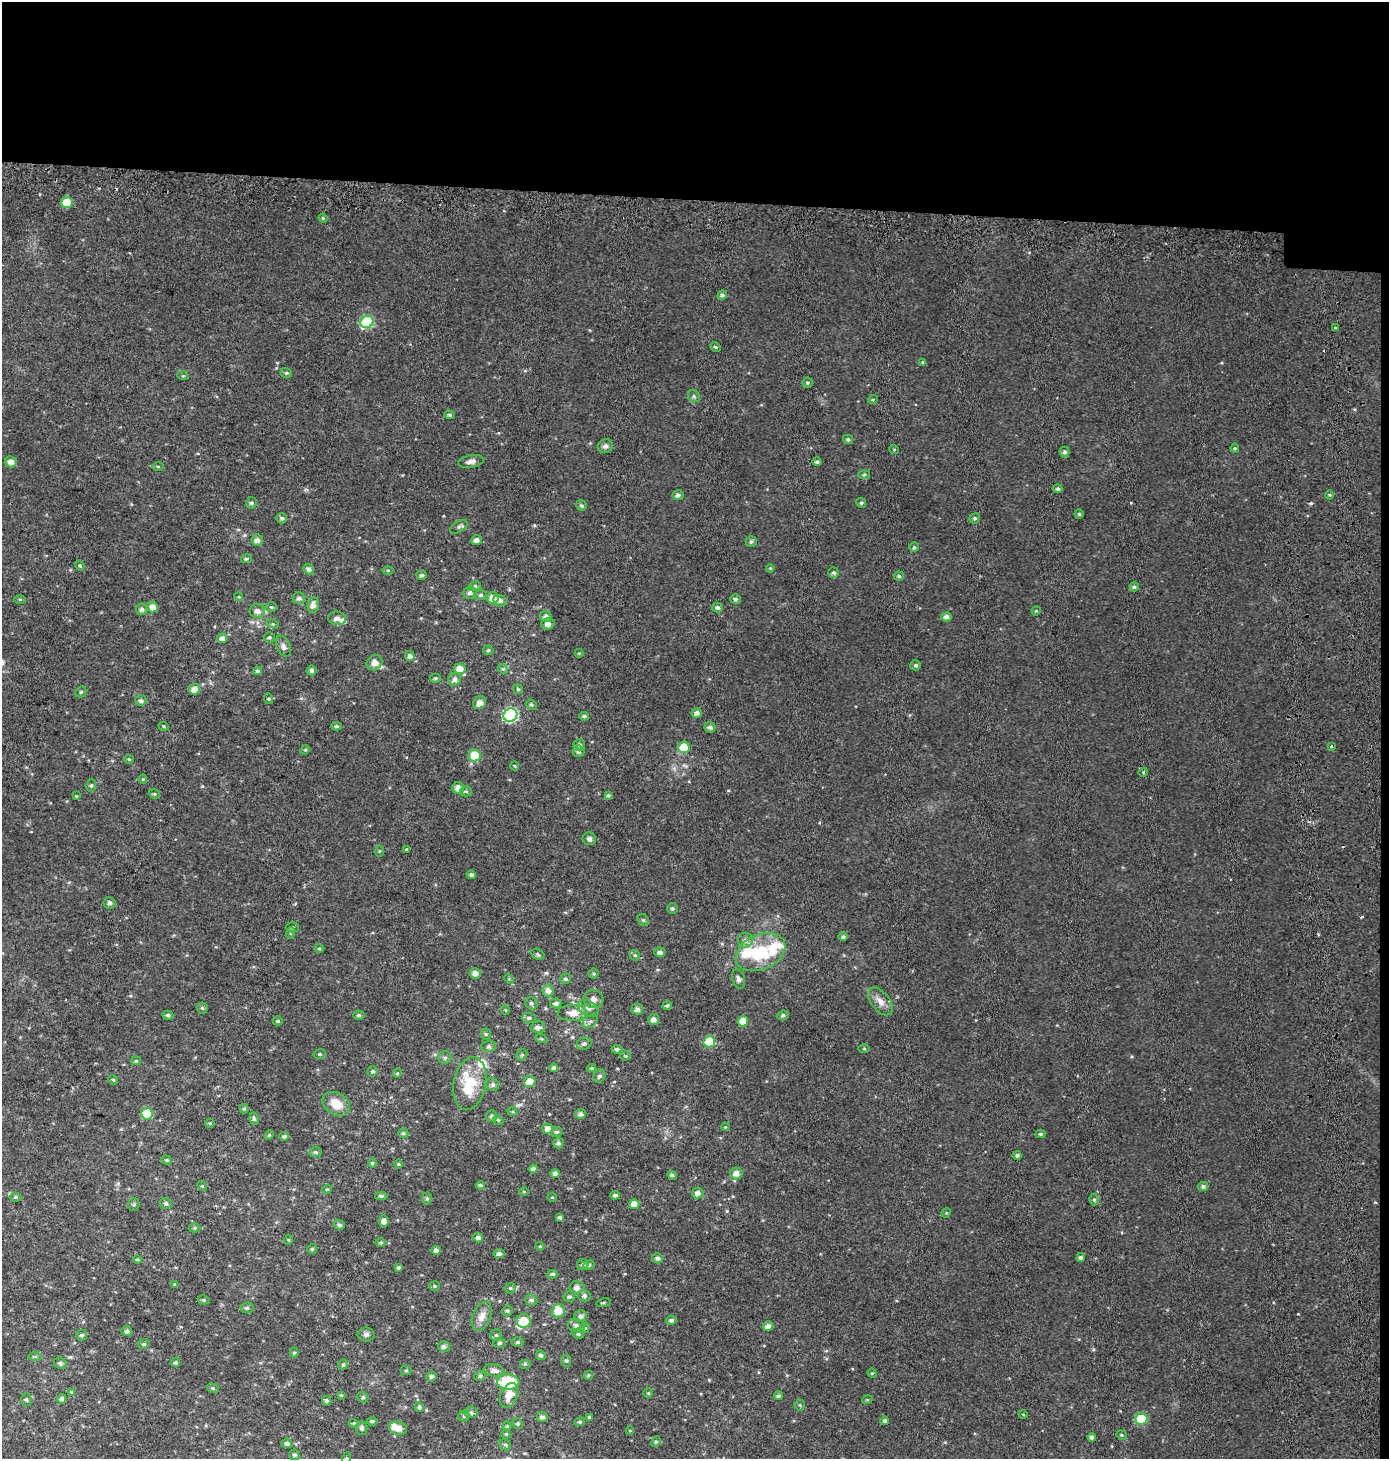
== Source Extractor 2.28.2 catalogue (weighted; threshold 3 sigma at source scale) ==
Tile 3 of 3 x 3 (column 3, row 1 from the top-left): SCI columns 3107-4493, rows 2977-4433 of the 4819 x 4478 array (HDU 1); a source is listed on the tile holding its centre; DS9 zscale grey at full resolution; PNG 1391 x 1461 px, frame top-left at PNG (2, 2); each listed source drawn as its Kron ellipse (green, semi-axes under 4 px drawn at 4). Shown black and unused: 14% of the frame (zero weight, under 2 of 3 exposures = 6% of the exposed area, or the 3 px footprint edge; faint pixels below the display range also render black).
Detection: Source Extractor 2.28.2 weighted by HDU 2 'WHT'; one run over the whole footprint, this tile lists its part. Background 0.0305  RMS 0.008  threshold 0.0359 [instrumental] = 3 sigma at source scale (4.5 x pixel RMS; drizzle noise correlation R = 1.50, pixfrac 1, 0.0396/0.0396 arcsec/px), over >= 5 px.
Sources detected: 323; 4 cosmic-ray / hot-pixel residue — neither listed nor drawn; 8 inside a brighter listed object's ellipse — not listed separately; the other 311 listed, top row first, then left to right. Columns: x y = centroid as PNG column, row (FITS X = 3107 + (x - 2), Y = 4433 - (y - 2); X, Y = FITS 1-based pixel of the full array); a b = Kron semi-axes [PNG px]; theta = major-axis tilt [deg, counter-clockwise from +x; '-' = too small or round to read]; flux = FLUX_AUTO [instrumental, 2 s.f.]
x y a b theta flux
67 202 6 5 - 13
323 218 4 4 - 0.99
722 295 5 4 - 2.1
367 322 7 6 - 50
1335 328 3 3 - 4.9
716 347 6 4 -27 1.2
923 362 4 4 - 0.84
286 373 6 4 -18 1.3
183 376 6 3 -17 0.87
807 383 5 5 - 1.2
694 396 6 5 - 1.5
873 399 5 3 - 0.7
449 415 5 4 - 1.2
848 440 5 4 - 1.4
605 446 8 6 32 2.5
1235 448 4 4 - 0.92
894 449 5 3 - 0.67
1065 452 5 5 - 1.8
471 461 13 6 10 3.7
11 462 6 5 - 4.4
817 462 5 4 - 1.5
158 467 5 4 - 0.86
864 474 6 4 3 1.1
1058 489 4 4 - 1.7
678 495 5 5 - 2.5
1330 495 4 3 - 0.81
251 503 5 5 - 1.7
861 503 5 4 - 1.1
581 505 5 5 - 1.6
1079 514 4 4 - 1
282 518 5 5 - 1.7
975 518 5 5 - 1.8
459 527 10 5 32 1.9
257 540 6 5 - 3.6
477 540 5 5 - 3.4
751 542 5 5 - 1.9
914 547 5 5 - 1.4
246 559 5 4 - 1.1
80 566 5 4 - 1.1
770 568 4 3 - 0.73
309 569 5 5 - 2.7
388 570 5 3 - 0.82
834 573 5 5 - 1.6
422 575 5 4 - 1.8
899 576 5 4 - 1.4
475 586 6 5 - 1.8
1134 587 4 4 - 1.7
470 592 7 6 - 2.4
481 595 6 5 - 1.6
239 597 4 3 - 0.77
299 598 6 6 - 2.7
493 598 6 5 - 8.5
20 599 6 4 -1 1
735 599 5 5 - 1.9
500 601 7 5 -13 2.5
313 605 8 5 82 4.8
153 607 5 5 - 6.1
271 607 6 5 - 1.1
717 607 5 5 - 2.3
142 609 6 6 - 2.5
257 611 7 7 - 4.3
1036 611 5 3 - 0.75
546 617 6 5 - 3.2
946 617 5 4 - 3.1
337 618 9 6 -7 3.8
273 624 6 3 -16 0.9
548 624 7 5 17 3.9
269 637 5 5 - 1.4
222 638 5 4 - 4
283 646 11 6 -65 3.6
488 650 5 4 - 1.4
579 653 4 4 - 0.73
410 656 5 5 - 3
374 663 8 7 - 5.7
916 665 5 5 - 1.8
460 669 6 5 - 7.3
503 669 5 4 - 1.2
257 671 4 4 - 1.7
311 671 5 5 - 2.2
436 678 5 4 - 1.3
455 679 7 6 - 3.8
194 689 6 5 - 5.6
518 689 5 5 - 1.2
81 692 6 5 - 1.2
269 699 5 3 - 0.94
141 701 6 5 - 2.3
480 703 7 6 - 5
531 704 5 5 - 1.5
697 713 5 4 - 3.3
510 715 7 6 - 120
584 716 5 4 - 1.7
164 726 5 4 - 1.1
336 726 5 4 - 1.5
710 727 5 5 - 2.2
579 745 5 5 - 2.2
1331 746 3 2 - 1.3
684 747 6 5 - 14
305 750 5 4 - 0.94
579 751 6 6 - 2
475 755 6 6 - 18
129 759 4 4 - 0.81
515 766 4 3 - 0.77
1143 772 4 4 - 0.81
143 779 4 4 - 0.86
91 786 6 5 - 1.5
458 788 6 5 - 5.7
466 791 5 5 - 1.2
154 794 5 4 - 1.1
76 796 3 3 - 0.57
608 796 4 4 - 1.4
589 839 7 6 - 2.3
407 849 4 3 - 8.1
380 851 6 4 89 0.89
471 875 5 4 - 2
109 903 6 5 - 2.2
672 908 5 5 - 1.6
643 920 6 5 - 1.1
292 927 6 5 - 1.5
290 933 6 4 71 0.92
843 937 5 4 - 1.8
745 940 7 7 - 4.1
319 948 5 3 - 0.9
660 952 5 5 - 2.8
761 952 26 17 24 41
538 954 7 5 -24 1.4
635 955 5 5 - 1.2
475 973 5 5 - 4.2
594 974 5 5 - 1.2
509 979 5 4 - 0.72
565 979 5 5 - 1.6
739 979 10 6 -72 2.8
548 990 6 5 - 4.9
593 999 10 9 - 4.4
880 1001 16 9 -51 6.8
531 1003 6 6 - 2
556 1003 5 5 - 2.7
667 1005 5 4 - 1.4
202 1008 5 5 - 1.4
588 1009 11 7 -30 4.3
637 1009 6 5 - 3.5
505 1010 5 3 - 0.61
573 1013 15 8 -1 8.1
168 1015 5 4 - 1.8
359 1015 6 4 0 1.6
783 1015 6 4 25 1.8
529 1018 7 5 -2 2
654 1019 5 5 - 3.8
278 1021 5 4 - 1.5
590 1021 8 6 37 2.4
743 1021 5 5 - 12
538 1027 7 6 - 3.4
486 1034 5 5 - 1.2
541 1039 6 4 -20 1.1
709 1042 6 5 - 33
584 1043 7 6 - 2.4
488 1046 7 5 1 1.6
864 1048 6 4 -1 0.87
617 1049 5 4 - 1.9
320 1054 6 4 13 1.3
522 1055 6 5 - 1.1
626 1056 5 4 - 1
445 1058 6 6 - 1.8
136 1061 4 4 - 0.92
554 1068 4 4 - 2.2
592 1068 4 4 - 0.94
373 1071 5 5 - 1.5
397 1073 5 4 - 1.1
599 1076 7 5 59 2
113 1080 5 4 - 0.93
530 1082 6 5 - 9.7
470 1084 27 16 79 30
493 1085 6 6 - 2
336 1104 15 11 -32 12
244 1109 5 4 - 1.1
513 1112 5 3 - 0.8
147 1114 6 5 - 32
581 1114 5 5 - 2.6
491 1116 6 5 - 2.1
254 1119 6 5 - 1.6
498 1120 5 4 - 1
210 1123 5 4 - 0.88
725 1127 4 3 - 0.75
548 1129 5 5 - 5.6
556 1132 6 4 13 1.5
403 1133 5 4 - 1.4
1040 1134 5 4 - 1.1
269 1135 5 4 - 1
284 1136 5 4 - 1.6
558 1143 5 5 - 2.3
316 1152 6 4 -2 1.6
1017 1155 4 4 - 2
167 1160 5 4 - 1.1
372 1163 4 4 - 1.5
398 1164 5 3 - 0.71
533 1169 4 4 - 3
555 1173 4 4 - 3.2
736 1173 6 6 - 4.7
672 1175 5 4 - 1.5
480 1185 5 4 - 1.4
202 1186 5 4 - 0.99
1203 1186 5 4 - 2
327 1189 5 4 - 0.93
524 1192 5 3 - 0.78
698 1193 6 5 - 3.8
615 1195 5 4 - 1.7
381 1196 6 4 1 1.6
15 1197 6 4 -1 1.2
552 1197 5 3 - 0.76
427 1198 6 5 - 1.4
1094 1200 6 4 -73 1.5
166 1204 6 5 - 1.6
634 1204 5 5 - 7.8
134 1205 6 5 - 1.3
946 1213 5 4 - 0.72
560 1217 4 3 - 1.8
384 1221 6 4 -84 3.4
339 1225 6 4 -20 1.8
195 1228 6 4 2 1.3
478 1238 5 4 - 3.1
288 1240 5 3 - 0.74
381 1242 5 4 - 1.1
540 1246 4 3 - 0.89
312 1249 5 5 - 1.1
436 1250 5 4 - 2.8
499 1254 5 4 - 2.3
658 1258 5 5 - 2.6
1081 1258 4 4 - 1.8
137 1260 4 4 - 1
583 1265 6 5 - 2
589 1265 6 4 17 1.6
398 1268 4 4 - 1.5
553 1274 5 3 - 1.6
175 1284 4 4 - 0.86
434 1286 5 4 - 0.99
577 1287 7 6 - 4
510 1288 5 5 - 1.2
584 1296 6 5 - 2.1
569 1297 6 5 - 1.7
204 1300 6 4 -15 1.3
531 1300 6 5 - 2.3
603 1303 7 3 9 0.93
247 1308 6 5 - 1.8
507 1311 5 5 - 1.3
558 1311 7 6 - 14
482 1316 15 9 69 7.1
580 1316 6 5 - 2.9
671 1320 5 4 - 2.3
524 1321 7 7 - 14
576 1326 8 6 -22 3
768 1326 5 5 - 3.9
585 1328 5 4 - 1.2
127 1331 5 5 - 2.2
366 1334 8 7 - 2.4
578 1334 6 5 - 1.9
81 1335 5 5 - 1.7
496 1335 6 6 - 1.7
517 1342 6 4 2 1.4
500 1343 6 5 - 1.6
144 1344 5 4 - 1.5
444 1347 6 5 - 2.6
294 1353 5 4 - 0.99
541 1355 5 4 - 2
35 1357 6 4 0 1.4
566 1361 6 5 - 1.4
175 1362 4 4 - 1.3
60 1363 6 5 - 1.8
525 1364 5 5 - 1.3
343 1365 5 4 - 1.2
406 1370 5 5 - 1.1
494 1370 10 6 -9 4.5
872 1373 5 4 - 0.9
588 1375 5 4 - 1.1
431 1376 5 5 - 2
480 1376 6 4 15 1.6
508 1382 11 7 0 41
213 1388 6 4 -22 1.3
72 1393 4 4 - 1.7
648 1393 4 4 - 0.87
341 1395 4 4 - 0.94
509 1396 13 8 65 11
778 1396 4 4 - 1.9
363 1397 6 5 - 1.2
26 1399 6 5 - 1.4
62 1399 5 4 - 2
867 1400 5 3 - 0.73
327 1401 5 4 - 1.4
800 1405 5 5 - 1.1
419 1407 5 4 - 1.7
471 1413 6 5 - 2
1023 1414 4 3 - 0.6
464 1416 5 5 - 1.5
542 1417 5 5 - 2.8
589 1417 4 4 - 1.1
1141 1419 6 5 - 42
372 1421 5 3 - 1.6
885 1421 4 4 - 1.6
580 1422 5 4 - 1.2
354 1423 5 4 - 0.98
518 1424 5 5 - 1.6
507 1426 4 4 - 1
362 1428 7 6 - 1.8
398 1428 9 6 -17 5.8
630 1431 4 3 - 0.63
506 1434 4 4 - 1.1
1121 1435 5 4 - 1.1
1092 1437 4 4 - 2.7
656 1442 5 4 - 1.1
287 1443 5 4 - 2.1
505 1445 6 5 - 1.4
295 1455 5 5 - 1.8
346 1458 5 3 - 0.71
Isophote crosses this tile's border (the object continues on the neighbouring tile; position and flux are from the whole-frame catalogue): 1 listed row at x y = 346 1458